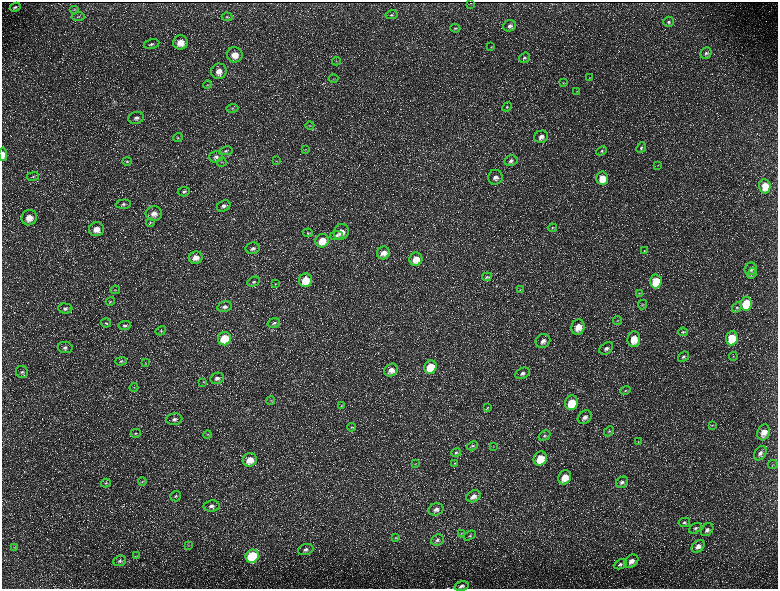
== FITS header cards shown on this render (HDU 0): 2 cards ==
NAXIS1  =                 1552 / length of data axis 1
NAXIS2  =                 1173 / length of data axis 2

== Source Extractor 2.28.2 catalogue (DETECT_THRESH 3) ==
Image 1552 x 1173 px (HDU 0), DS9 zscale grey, zoomed out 1/2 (1 PNG px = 2 x 2 image px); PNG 780 x 591 px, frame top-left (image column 1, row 1173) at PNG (2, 2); each listed source drawn as its Kron ellipse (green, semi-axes under 4 px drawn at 4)
Background 226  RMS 10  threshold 30.9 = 3 sigma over >= 5 px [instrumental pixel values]
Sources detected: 185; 36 cannot appear on this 1/2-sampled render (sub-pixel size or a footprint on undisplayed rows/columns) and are neither listed nor drawn; the other 149 listed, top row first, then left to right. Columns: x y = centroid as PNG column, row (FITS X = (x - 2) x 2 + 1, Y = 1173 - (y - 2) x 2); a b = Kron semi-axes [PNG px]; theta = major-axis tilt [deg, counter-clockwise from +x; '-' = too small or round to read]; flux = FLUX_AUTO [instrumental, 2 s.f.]
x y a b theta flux
471 3 2 1 - 540
15 7 5 3 - 3900
75 9 5 3 - 2300
392 15 6 3 11 2900
78 17 6 3 7 2700
227 17 5 4 - 3100
669 22 5 5 - 4000
510 26 6 5 - 6700
455 28 5 4 - 2800
180 42 7 7 - 26000
152 44 8 4 13 5600
491 47 4 2 - 1200
706 53 6 5 - 5500
235 55 8 7 - 25000
524 58 5 4 - 4300
336 61 4 4 - 2000
219 71 8 7 - 18000
589 78 3 3 - 1400
334 79 5 2 - 1600
563 83 3 2 - 1300
207 85 4 3 - 2200
577 91 4 2 - 1300
507 107 5 4 - 3200
232 108 6 4 5 3600
136 118 8 6 15 7600
310 125 4 3 - 2000
541 137 7 6 - 11000
178 138 5 4 - 3200
641 148 6 4 47 4400
305 149 3 2 - 1400
226 151 7 4 9 4300
601 151 6 4 26 3300
3 154 7 3 -87 15000
216 157 7 5 20 6300
127 161 5 4 - 2800
277 161 3 3 - 1400
511 161 7 5 12 6400
222 162 5 3 - 2000
658 165 4 2 - 1200
33 176 6 3 8 2800
495 177 7 7 - 11000
602 178 7 6 - 33000
765 186 7 5 -85 37000
184 192 6 4 4 4600
123 204 7 4 2 5200
224 206 7 5 26 6600
154 214 8 7 - 15000
29 218 8 7 - 23000
150 223 4 3 - 2100
552 228 4 4 - 2400
96 229 7 7 - 20000
341 232 8 7 - 21000
308 233 5 4 - 2400
336 235 7 4 8 5000
322 241 7 6 - 32000
253 248 7 5 10 6800
644 251 4 3 - 1800
383 253 6 6 - 16000
196 257 7 6 - 16000
416 259 7 6 - 29000
751 269 6 6 - 8200
752 273 6 3 61 3100
487 277 5 4 - 2700
305 280 7 6 - 41000
656 281 7 6 - 65000
254 282 7 4 24 4200
275 284 4 2 - 1600
115 290 5 3 - 2000
520 290 4 3 - 1700
639 293 4 2 - 1500
110 301 5 4 - 2400
643 304 5 3 - 1700
746 304 7 5 84 88000
225 307 7 5 14 8100
737 307 5 4 - 3800
65 308 7 5 -6 5900
617 320 4 3 - 2000
106 323 5 4 - 3100
274 323 6 4 13 4800
125 326 6 4 5 5200
578 327 8 6 71 25000
161 331 5 3 - 2100
683 332 5 4 - 3100
732 338 7 5 81 74000
225 339 6 6 - 90000
634 339 8 6 82 33000
543 341 7 6 - 12000
65 348 7 5 -10 7000
606 348 7 5 38 8300
733 356 4 3 - 1800
683 357 6 4 41 4700
121 361 6 4 2 3900
145 363 3 2 - 1200
430 367 7 6 - 62000
391 370 7 6 - 16000
22 372 6 6 - 5500
522 373 7 5 26 8100
217 378 7 5 10 8700
203 382 4 2 - 1200
134 387 4 3 - 2100
625 390 5 3 - 2400
271 400 4 2 - 1600
571 403 7 6 - 53000
342 406 4 3 - 2100
487 408 4 3 - 1900
585 417 8 6 42 11000
174 419 8 6 8 8100
712 425 4 3 - 1700
351 427 4 3 - 1900
609 431 5 4 - 3500
764 432 8 6 72 24000
136 433 5 4 - 3000
207 435 4 3 - 2200
544 436 6 4 32 4800
638 442 3 3 - 1400
472 446 6 4 26 3800
493 446 3 2 - 1000
456 453 5 4 - 3400
760 453 8 5 56 9400
540 459 7 6 - 53000
250 460 7 6 - 23000
455 463 4 3 - 2100
415 464 4 2 - 1600
773 464 5 2 - 1400
565 477 7 6 - 32000
142 481 4 3 - 2200
622 482 7 5 39 6800
106 483 5 3 - 2700
176 496 5 5 - 4200
473 496 7 5 26 13000
211 506 8 5 7 8600
436 509 7 6 - 10000
684 522 6 4 12 4500
695 528 7 4 35 5200
707 530 7 5 50 7500
461 533 4 2 - 1600
470 536 6 4 31 3600
396 538 4 4 - 2300
437 540 6 5 - 6300
189 546 3 3 - 1500
698 546 7 5 42 11000
14 547 4 2 - 1400
306 550 8 5 20 7800
137 556 3 2 - 1300
252 556 7 6 - 160000
120 561 6 5 - 5400
631 561 8 5 41 14000
620 564 7 4 26 4400
461 586 7 4 13 6900
At the frame edge (FLAGS 8, measured only in part): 2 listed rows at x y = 3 154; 461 586
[36 sub-pixel or undisplayed-footprint detections neither listed nor drawn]